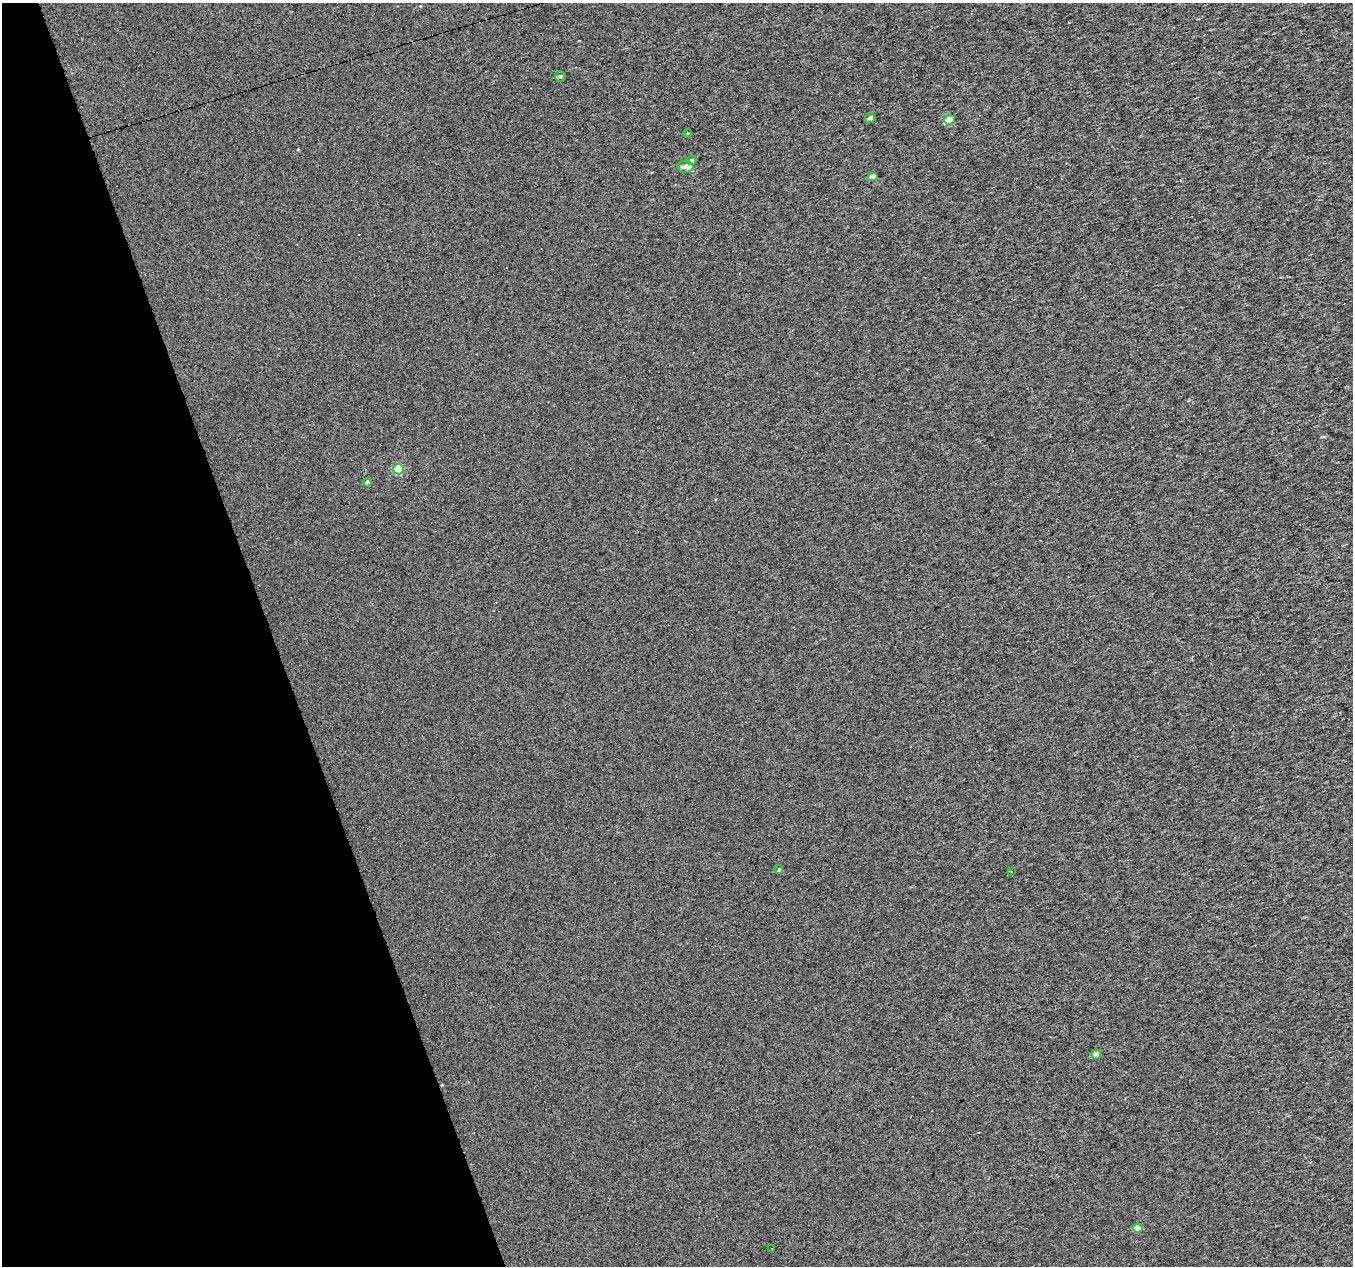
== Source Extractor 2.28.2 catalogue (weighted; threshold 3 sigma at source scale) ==
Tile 5 of 4 x 4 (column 1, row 2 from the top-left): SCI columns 1-1351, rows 2589-3852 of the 5405 x 5232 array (HDU 1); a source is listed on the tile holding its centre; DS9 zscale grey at full resolution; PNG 1355 x 1268 px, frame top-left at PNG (2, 3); each listed source drawn as its Kron ellipse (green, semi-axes under 4 px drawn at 4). Shown black and unused: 20% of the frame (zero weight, under 3 of 4 exposures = <1% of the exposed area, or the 3 px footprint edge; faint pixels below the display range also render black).
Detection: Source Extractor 2.28.2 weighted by HDU 2 'WHT'; one run over the whole footprint, this tile lists its part. Background 5.33e-04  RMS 0.019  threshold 0.085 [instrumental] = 3 sigma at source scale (4.5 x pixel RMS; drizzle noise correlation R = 1.50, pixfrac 1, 0.0396/0.0396 arcsec/px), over >= 5 px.
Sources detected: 19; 4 cosmic-ray / hot-pixel residue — neither listed nor drawn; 1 inside a brighter listed object's ellipse — not listed separately; the other 14 listed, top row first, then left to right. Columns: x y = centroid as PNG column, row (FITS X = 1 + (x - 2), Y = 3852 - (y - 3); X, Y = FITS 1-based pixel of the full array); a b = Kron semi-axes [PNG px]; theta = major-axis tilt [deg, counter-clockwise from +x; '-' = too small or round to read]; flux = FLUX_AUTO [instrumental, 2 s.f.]
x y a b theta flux
560 76 5 5 - 4.5
870 118 5 4 - 7.8
950 120 5 4 - 35
688 133 4 4 - 1.8
692 160 5 4 - 3.5
685 167 8 5 0 9.1
873 177 5 4 - 16
399 469 5 5 - 89
367 482 4 4 - 5.5
779 869 4 3 - 2.7
1011 872 3 2 - 2
1096 1054 5 4 - 29
1138 1228 5 4 - 29
771 1248 3 2 - 2.3